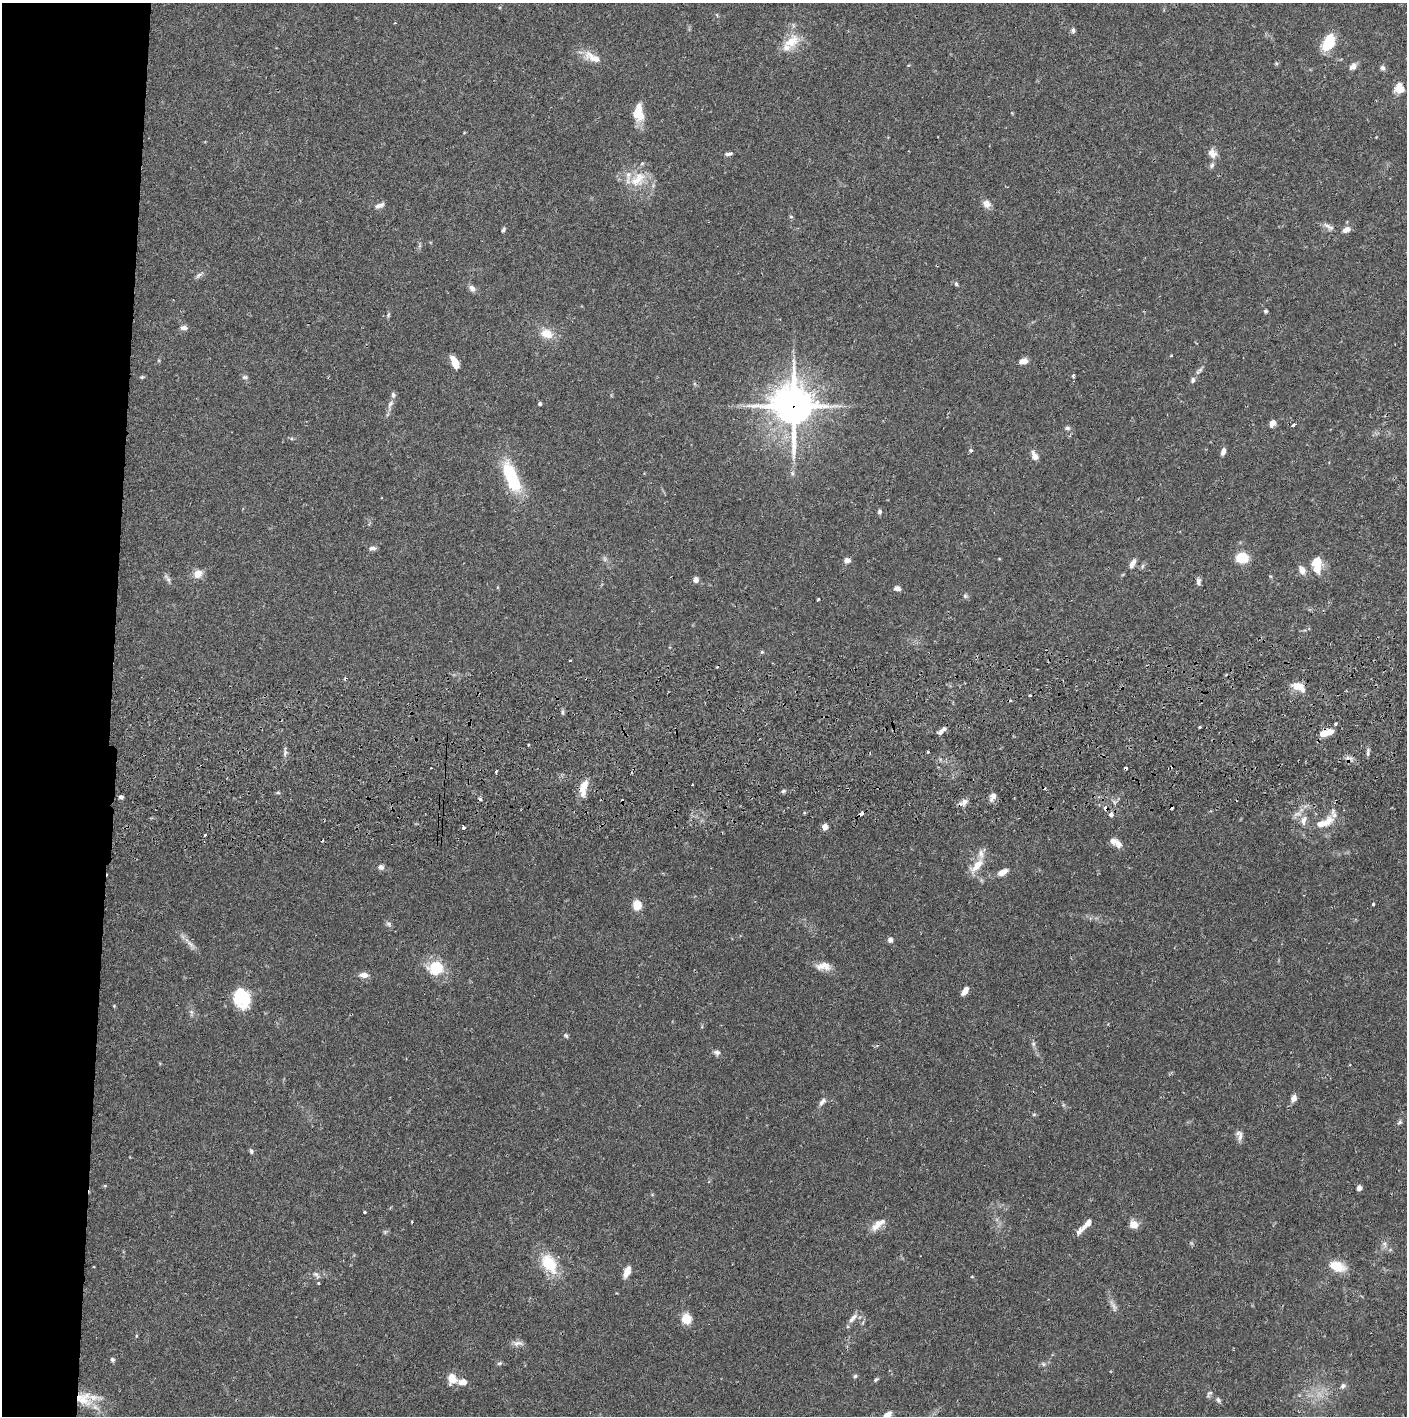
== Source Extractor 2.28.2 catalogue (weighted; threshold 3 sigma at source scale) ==
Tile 4 of 3 x 3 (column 1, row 2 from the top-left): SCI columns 5-1409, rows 1472-2885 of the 4227 x 4357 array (HDU 1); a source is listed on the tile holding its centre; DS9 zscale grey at full resolution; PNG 1409 x 1418 px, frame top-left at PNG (2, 3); no overlay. Shown black and unused: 8% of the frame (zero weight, under 2 of 3 exposures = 3% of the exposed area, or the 3 px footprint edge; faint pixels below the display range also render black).
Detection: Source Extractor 2.28.2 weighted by HDU 2 'WHT'; one run over the whole footprint, this tile lists its part. Background 0.0679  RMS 0.0049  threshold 0.0219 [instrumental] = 3 sigma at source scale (4.5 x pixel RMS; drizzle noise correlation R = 1.50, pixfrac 1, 0.05/0.05 arcsec/px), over >= 5 px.
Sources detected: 162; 2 too faint to see at this stretch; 1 inside a brighter object's white glare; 11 cosmic-ray / hot-pixel residue — not listed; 9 inside a brighter listed object's ellipse — not listed separately; the other 139 listed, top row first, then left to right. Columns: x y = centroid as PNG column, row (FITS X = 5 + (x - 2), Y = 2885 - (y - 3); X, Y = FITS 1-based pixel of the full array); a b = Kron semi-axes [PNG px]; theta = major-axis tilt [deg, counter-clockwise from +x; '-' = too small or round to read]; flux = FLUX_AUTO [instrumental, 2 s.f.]
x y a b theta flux
1073 30 7 5 -86 1.1
791 41 24 15 37 9.8
1328 42 16 10 65 17
592 57 28 10 -26 6.5
1353 66 11 8 49 2.3
1382 68 7 6 - 1.3
1399 88 12 10 -84 5.5
638 113 20 11 -87 9.7
1212 153 12 10 -46 3.7
729 154 10 4 10 1.3
1212 165 8 6 58 1.2
638 179 26 16 40 12
987 204 11 9 -46 3.1
380 205 14 6 21 2
791 217 5 5 - 0.66
1328 226 18 6 -30 2.4
503 230 8 4 64 0.87
1346 230 10 6 23 2.9
199 275 10 5 38 1.4
956 284 6 5 - 0.75
472 288 8 6 -45 2.4
1265 311 5 4 - 0.84
388 315 7 4 72 0.73
184 328 9 6 0 1.7
547 334 15 11 -16 7.2
1023 361 9 6 13 3.9
455 363 11 5 -65 8.8
1073 376 5 3 - 0.94
142 377 6 4 44 0.63
245 377 8 5 0 1
1193 380 8 5 74 1.3
390 404 17 6 67 2.6
540 404 4 3 - 1
793 406 16 14 -86 1100
1272 423 8 6 61 2.9
1293 425 4 3 - 2.1
1067 428 7 5 -2 1.1
291 438 6 4 -19 0.64
970 450 5 5 - 0.82
1223 451 8 5 74 2.1
1035 456 11 6 -66 3.2
792 473 6 5 - 1
511 477 33 12 -69 30
879 512 5 5 - 1.1
373 548 9 5 0 1.5
1242 558 10 8 6 14
605 559 7 4 -90 0.96
847 560 7 5 16 2.5
1317 562 10 9 - 8.2
1132 563 12 6 61 2.7
1142 566 8 4 81 0.88
1302 570 11 8 -61 3.1
198 574 10 9 - 4.9
167 578 14 5 -50 1.5
695 580 6 6 - 2.3
1198 581 10 6 86 1.5
897 588 8 6 -5 1.9
965 596 6 6 - 0.9
818 599 3 3 - 0.69
762 652 5 4 - 0.59
1299 687 16 9 -27 6
1029 696 3 3 - 1.1
562 712 6 4 -90 0.87
1335 724 3 3 - 1.1
1200 727 3 3 - 0.47
942 731 12 5 38 2.1
1330 732 9 7 5 3.5
1323 734 6 6 - 5.3
528 744 3 2 - 0.55
285 752 8 4 90 1.2
928 752 3 3 - 0.63
1368 752 12 4 77 1.3
496 771 5 3 - 3.3
583 788 22 8 77 6.7
783 791 6 4 45 0.85
121 797 5 4 - 1.2
993 797 12 7 61 2.4
964 802 13 7 37 2.6
1105 808 5 4 - 3.4
862 813 5 3 - 3
1304 820 13 7 76 3.5
1327 821 19 11 65 6
463 827 4 3 - 2
825 827 4 4 - 7.4
205 835 3 3 - 0.5
1118 843 11 8 -57 3.1
977 865 22 9 49 7.5
381 867 6 6 - 2
1003 872 14 7 25 3.4
1373 904 3 3 - 0.93
637 905 6 5 - 16
389 924 8 6 -17 1.2
890 940 6 5 - 1.8
189 943 22 5 -46 3.3
823 966 20 10 -1 4.9
436 968 18 16 16 15
364 975 10 6 -3 3
965 991 9 5 57 3.4
242 998 19 16 -68 22
114 1006 4 4 - 0.43
191 1012 7 5 -46 1.2
566 1035 7 5 -49 0.83
1033 1044 7 5 -47 1.1
717 1052 8 7 - 1.6
1294 1098 9 6 65 2.4
822 1102 13 6 53 2
1034 1114 6 3 19 0.55
1400 1122 7 5 15 0.94
1239 1135 15 7 -80 2.4
251 1151 7 5 -74 0.85
1359 1188 5 4 - 2.4
365 1212 3 3 - 0.44
412 1222 3 2 - 0.41
1087 1223 21 7 47 3.6
878 1224 22 8 40 4.7
1133 1224 10 9 - 4
385 1232 6 6 - 0.84
1384 1244 7 4 18 1
549 1263 22 14 -56 18
1337 1266 17 11 -20 10
627 1272 11 6 67 5.2
316 1275 12 5 -47 1.4
318 1283 3 3 - 0.56
853 1318 16 6 47 2.6
686 1319 10 10 - 7.3
136 1336 5 3 - 0.47
518 1343 16 6 -3 2.3
112 1360 5 5 - 1
499 1363 7 4 19 0.82
1043 1364 7 5 -22 1.1
855 1376 5 4 - 0.84
452 1379 13 10 -85 5.9
876 1380 7 4 48 0.78
463 1382 9 6 8 4.2
1343 1386 7 6 - 1.5
1209 1394 11 4 49 1.1
82 1400 23 14 -27 11
1218 1400 8 6 -62 1.1
887 1415 9 6 37 3.8
Overlapping masked pixels (flux is a lower limit): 3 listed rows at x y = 793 406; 1105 808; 862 813
Isophote crosses this tile's border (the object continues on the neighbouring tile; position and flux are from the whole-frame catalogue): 1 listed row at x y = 887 1415